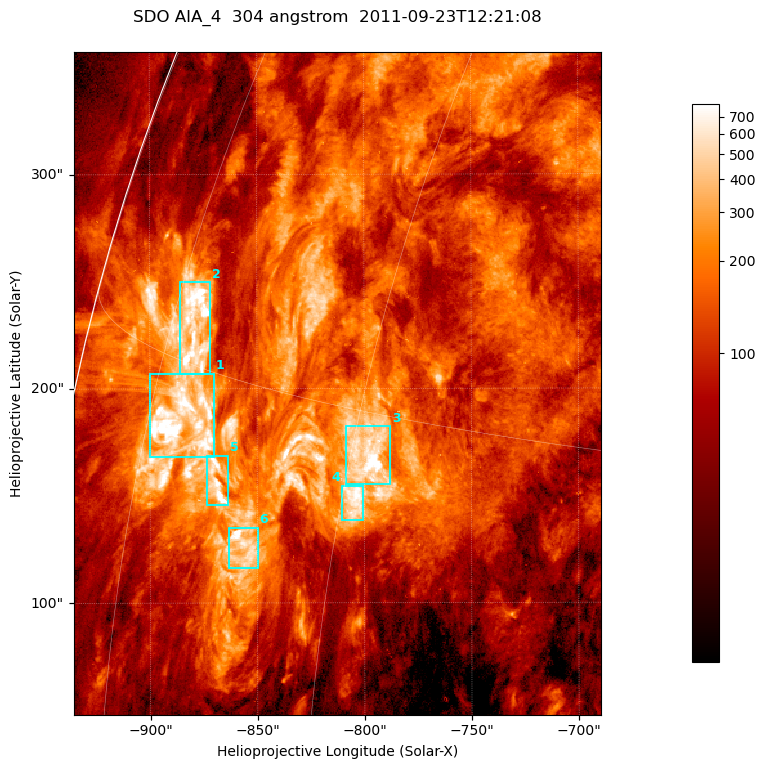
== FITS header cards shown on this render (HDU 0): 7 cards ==
TELESCOP= 'SDO     '           /
INSTRUME= 'AIA_4   '           /
WAVELNTH=                  304 /
WAVEUNIT= 'angstrom'           /
DATE-OBS= '2011-09-23T12:21:08.12' /
CTYPE1  = 'HPLN-TAN'           /
CTYPE2  = 'HPLT-TAN'           /

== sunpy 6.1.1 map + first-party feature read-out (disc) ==
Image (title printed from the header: SDO AIA_4  304 angstrom  2011-09-23T12:21:08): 410 x 515 px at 0.6 arcsec/px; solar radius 956 arcsec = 1593 px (partial field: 2.5% of the solar disc is inside the frame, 95% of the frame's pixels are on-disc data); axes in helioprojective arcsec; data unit not stated in the header (colour bar unlabelled)
Pointing: header CRPIX1/2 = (2058.21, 2041.36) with CRVAL1/2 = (0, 0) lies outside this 410 x 515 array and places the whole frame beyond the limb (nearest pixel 1.41 R_sun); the SolarSoft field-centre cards XCEN/YCEN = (-812.5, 202.4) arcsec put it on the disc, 1305 arcsec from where CRPIX/CRVAL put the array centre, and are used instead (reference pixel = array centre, CRVAL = XCEN/YCEN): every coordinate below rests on XCEN/YCEN
Orientation: roll -0.132 deg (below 1 deg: not rotated)
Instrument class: DISC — disc imager (sunpy class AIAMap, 304 A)
Bright regions (active regions / flare kernels): reference = the on-disc median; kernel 3 px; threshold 5 sigma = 339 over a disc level ~109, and >= 1.15x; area >= 211 px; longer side >= 5 px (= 3 arcsec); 6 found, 6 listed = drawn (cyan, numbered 1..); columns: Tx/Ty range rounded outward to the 2 arcsec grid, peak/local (2 s.f.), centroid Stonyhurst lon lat
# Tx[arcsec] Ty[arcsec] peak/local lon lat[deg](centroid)
1 -900..-870 168..208 29 -72 +13
2 -886..-872 206..250 16 -73 +16
3 -810..-788 154..182 8.9 -59 +14
4 -810..-800 138..156 7.6 -59 +12
5 -874..-862 146..170 9.4 -68 +12
6 -864..-850 116..136 8.4 -65 +11
Off-limb structures (1.02-1.3 R_sun): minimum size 105 px: none found